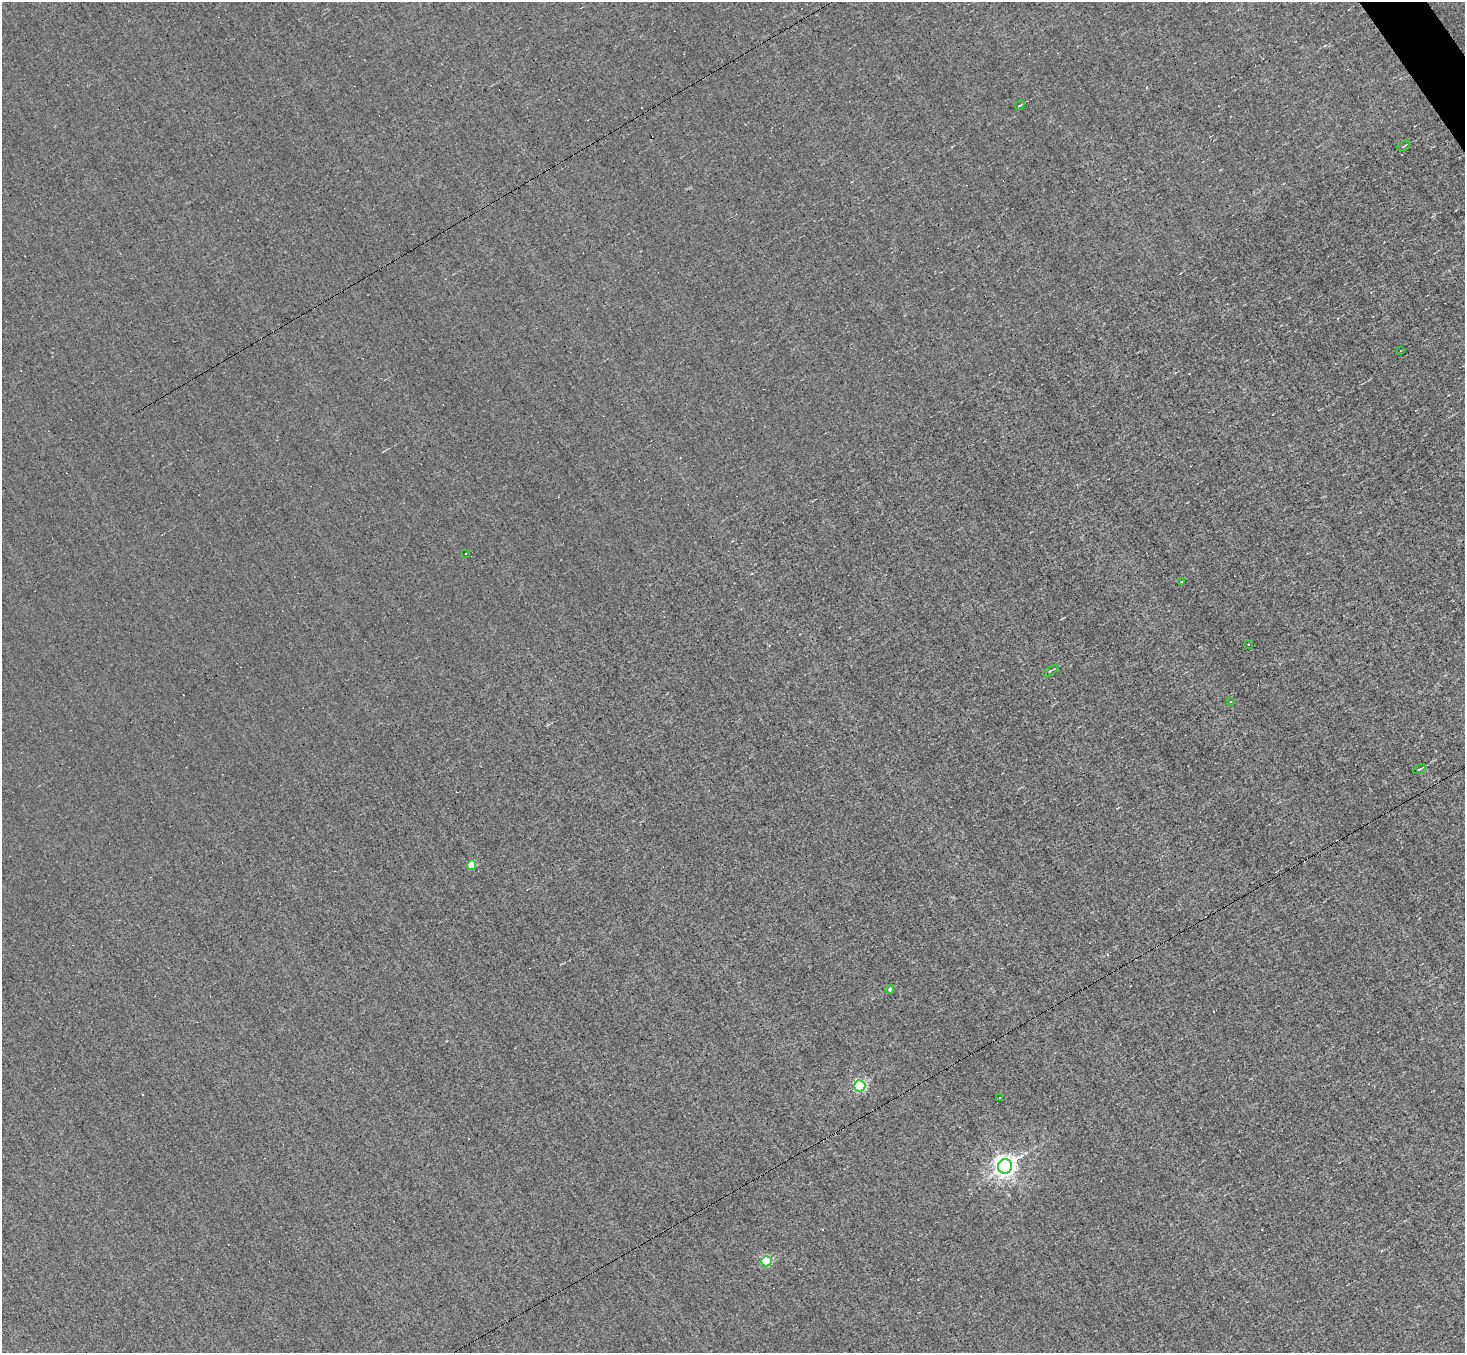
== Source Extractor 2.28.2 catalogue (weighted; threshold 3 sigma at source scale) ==
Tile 10 of 4 x 4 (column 2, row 3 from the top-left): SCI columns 1463-2925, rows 1637-2987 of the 5850 x 5835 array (HDU 1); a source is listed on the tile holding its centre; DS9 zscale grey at full resolution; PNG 1467 x 1355 px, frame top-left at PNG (2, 2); each listed source drawn as its Kron ellipse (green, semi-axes under 4 px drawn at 4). Shown black and unused: <1% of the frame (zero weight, under 3 of 5 exposures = <1% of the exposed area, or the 3 px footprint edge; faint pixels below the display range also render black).
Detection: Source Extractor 2.28.2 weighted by HDU 2 'WHT'; one run over the whole footprint, this tile lists its part. Background 0.00504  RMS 0.044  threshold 0.198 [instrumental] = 3 sigma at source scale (4.5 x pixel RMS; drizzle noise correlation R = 1.50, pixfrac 1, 0.05/0.05 arcsec/px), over >= 5 px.
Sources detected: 22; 7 cosmic-ray / hot-pixel residue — neither listed nor drawn; the other 15 listed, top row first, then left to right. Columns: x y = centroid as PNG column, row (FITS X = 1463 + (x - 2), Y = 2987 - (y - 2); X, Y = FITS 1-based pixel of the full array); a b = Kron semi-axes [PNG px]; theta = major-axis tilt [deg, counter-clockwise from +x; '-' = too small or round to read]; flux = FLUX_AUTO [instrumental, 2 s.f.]
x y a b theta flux
1020 105 5 2 - 5.8
1404 146 7 3 28 6.3
1401 351 2 2 - 3.8
466 553 3 3 - 11
1181 582 3 2 - 2.9
1249 644 3 2 - 5.1
1051 671 9 3 31 6.5
1231 702 3 3 - 5.5
1419 769 7 3 27 5.7
472 865 5 4 - 99
890 989 4 3 - 11
860 1086 6 5 - 620
999 1097 3 2 - 4.2
1005 1166 7 7 - 3300
766 1261 5 5 - 350
Unlisted compact peaks at least as high as the median listed source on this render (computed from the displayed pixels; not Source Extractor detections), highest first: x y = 991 1175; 1026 1153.